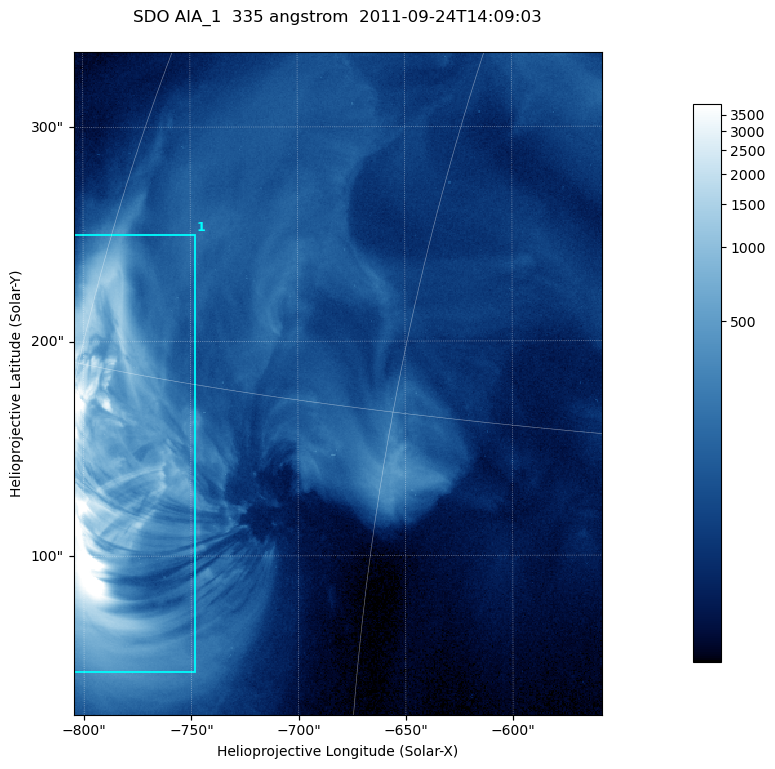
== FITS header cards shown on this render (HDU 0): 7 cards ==
TELESCOP= 'SDO     '           /
INSTRUME= 'AIA_1   '           /
WAVELNTH=                  335 /
WAVEUNIT= 'angstrom'           /
DATE-OBS= '2011-09-24T14:09:03.62' /
CTYPE1  = 'HPLN-TAN'           /
CTYPE2  = 'HPLT-TAN'           /

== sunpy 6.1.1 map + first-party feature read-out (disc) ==
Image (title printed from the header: SDO AIA_1  335 angstrom  2011-09-24T14:09:03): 410 x 514 px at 0.601 arcsec/px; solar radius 957 arcsec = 1592 px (partial field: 2.6% of the solar disc is inside the frame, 100% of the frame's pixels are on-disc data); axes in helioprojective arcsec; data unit not stated in the header (colour bar unlabelled)
Pointing: header CRPIX1/2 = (2042.06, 2043.86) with CRVAL1/2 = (0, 0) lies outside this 410 x 514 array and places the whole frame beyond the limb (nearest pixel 1.41 R_sun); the SolarSoft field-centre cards XCEN/YCEN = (-681.4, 180.3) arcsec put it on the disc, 1321 arcsec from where CRPIX/CRVAL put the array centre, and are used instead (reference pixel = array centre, CRVAL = XCEN/YCEN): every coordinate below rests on XCEN/YCEN
Orientation: roll -0.142 deg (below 1 deg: not rotated)
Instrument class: DISC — disc imager (sunpy class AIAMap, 335 A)
Bright regions (active regions / flare kernels): reference = the on-disc median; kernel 3 px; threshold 5 sigma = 351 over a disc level ~78.6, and >= 1.15x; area >= 210 px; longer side >= 5 px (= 3 arcsec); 1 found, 1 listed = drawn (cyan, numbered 1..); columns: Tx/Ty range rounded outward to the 2 arcsec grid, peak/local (2 s.f.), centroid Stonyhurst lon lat
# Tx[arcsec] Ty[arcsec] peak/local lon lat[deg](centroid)
1 -806..-748 46..250 92 -57 +12